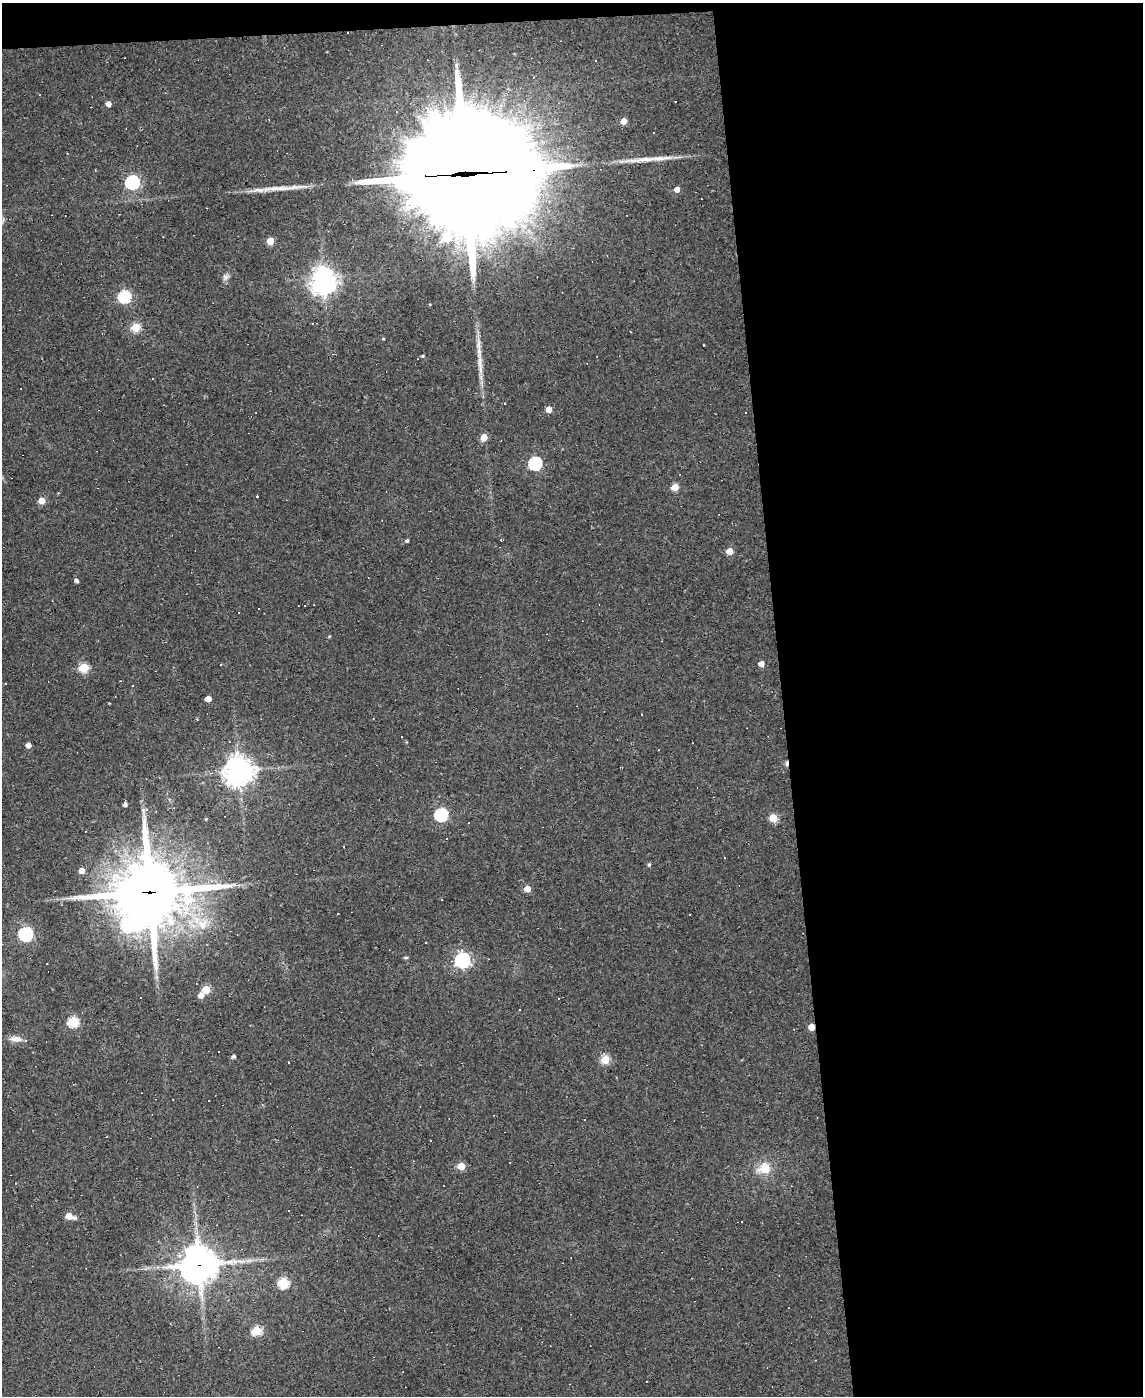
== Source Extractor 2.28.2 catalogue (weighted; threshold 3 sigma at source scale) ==
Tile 4 of 4 x 3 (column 4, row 1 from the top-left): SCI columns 3424-4564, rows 3020-4413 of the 4564 x 4539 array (HDU 1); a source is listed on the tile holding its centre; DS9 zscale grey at full resolution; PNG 1145 x 1398 px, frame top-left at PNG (2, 3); no overlay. Shown black and unused: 33% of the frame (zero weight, under 2 of 3 exposures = <1% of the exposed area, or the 3 px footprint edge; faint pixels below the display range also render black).
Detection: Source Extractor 2.28.2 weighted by HDU 2 'WHT'; one run over the whole footprint, this tile lists its part. Background 0.0835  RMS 0.0074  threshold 0.0335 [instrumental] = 3 sigma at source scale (4.5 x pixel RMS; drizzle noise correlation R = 1.50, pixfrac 1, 0.05/0.05 arcsec/px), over >= 5 px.
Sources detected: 93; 1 inside a brighter object's white glare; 26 cosmic-ray / hot-pixel residue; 1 long thin detection or spike segment (spike, bleed or trail) — not listed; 1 inside a brighter listed object's ellipse — not listed separately; the other 64 listed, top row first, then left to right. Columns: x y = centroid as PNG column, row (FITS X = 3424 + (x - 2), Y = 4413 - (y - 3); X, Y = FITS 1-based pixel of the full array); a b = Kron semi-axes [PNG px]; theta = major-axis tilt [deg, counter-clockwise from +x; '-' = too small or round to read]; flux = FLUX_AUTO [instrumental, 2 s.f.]
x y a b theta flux
347 33 2 2 - 0.67
108 104 4 4 - 5.7
426 108 5 4 - 2.8
623 121 5 5 - 7
658 158 43 6 5 12
468 174 73 35 3 32000
132 182 6 6 - 130
677 189 5 4 - 5.1
270 241 5 5 - 16
225 277 8 7 - 2.6
323 278 7 6 - 490
124 297 6 5 - 87
136 327 5 5 - 35
423 356 4 3 - 0.88
480 365 37 6 -86 12
549 409 4 4 - 8.5
484 437 6 5 - 9.6
535 463 6 6 - 100
675 487 5 5 - 15
257 496 3 3 - 3.9
42 501 5 4 - 12
407 541 4 4 - 1.5
730 551 5 5 - 11
76 581 4 3 - 2.1
259 609 2 2 - 0.76
761 664 4 4 - 5.8
84 667 5 5 - 37
120 681 3 3 - 0.55
208 699 5 4 - 8.4
28 745 4 4 - 4.9
239 771 10 9 - 830
125 804 4 3 - 2.4
441 815 6 6 - 95
773 818 5 5 - 21
206 819 4 3 - 0.74
649 865 5 4 - 1.3
81 870 5 4 - 6.4
527 889 5 4 - 9.6
150 892 24 21 4 5900
441 899 3 2 - 0.53
202 924 17 16 - 17
127 925 9 8 - 61
26 934 6 6 - 140
425 943 2 2 - 0.58
406 958 6 4 1 0.93
462 960 6 6 - 210
206 989 5 5 - 22
201 995 6 5 - 4.9
73 1022 6 5 - 57
811 1027 5 4 - 11
15 1039 15 7 -4 5.2
219 1051 3 2 - 1.3
234 1056 4 4 - 1.9
605 1060 5 5 - 29
431 1141 3 3 - 1.5
461 1166 5 5 - 19
764 1168 15 12 17 14
289 1210 2 2 - 0.52
69 1216 5 5 - 12
75 1218 4 4 - 1.8
249 1261 9 4 8 2.6
199 1264 13 12 - 1500
283 1283 5 5 - 55
256 1331 5 5 - 40
Overlapping masked pixels (flux is a lower limit): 5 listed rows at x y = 347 33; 468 174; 150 892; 811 1027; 199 1264